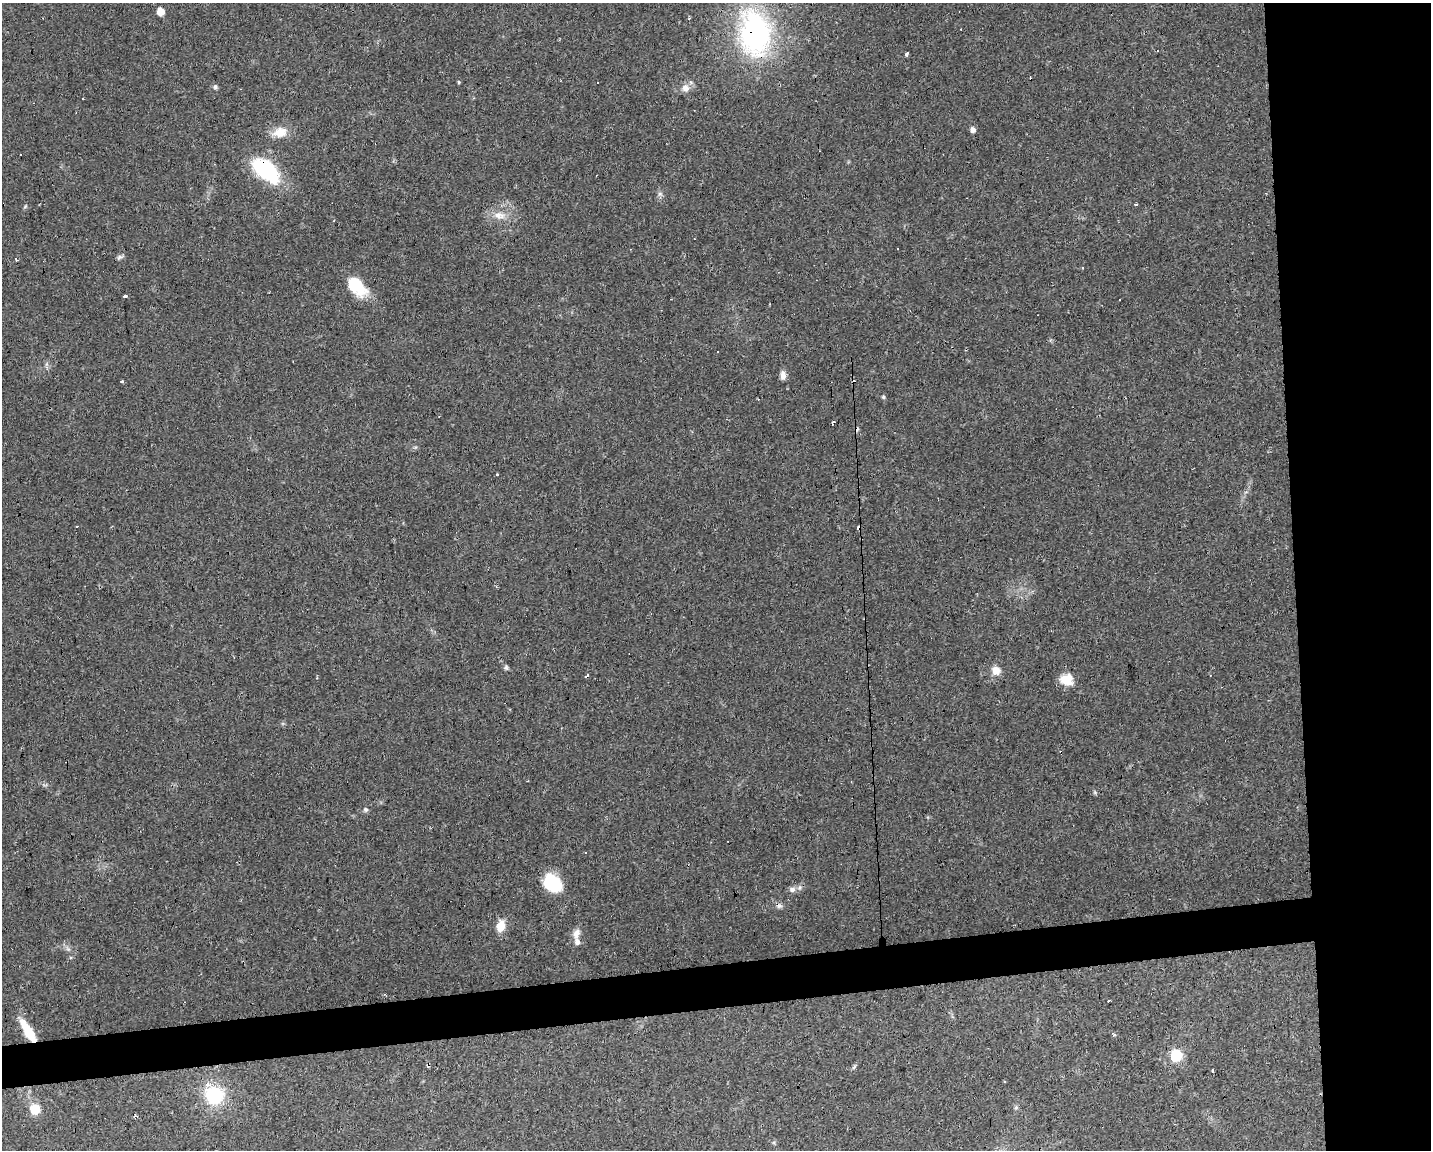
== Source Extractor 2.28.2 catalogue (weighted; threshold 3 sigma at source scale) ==
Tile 6 of 3 x 4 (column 3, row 2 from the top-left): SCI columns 2907-4335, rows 2295-3442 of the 4342 x 4589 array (HDU 1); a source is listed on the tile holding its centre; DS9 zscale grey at full resolution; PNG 1433 x 1152 px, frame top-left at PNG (2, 3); no overlay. Shown black and unused: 13% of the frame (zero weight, under 2 of 3 exposures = <1% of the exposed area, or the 3 px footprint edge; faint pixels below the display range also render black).
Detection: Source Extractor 2.28.2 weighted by HDU 2 'WHT'; one run over the whole footprint, this tile lists its part. Background 0.0818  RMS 0.0065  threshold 0.0294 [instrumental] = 3 sigma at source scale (4.5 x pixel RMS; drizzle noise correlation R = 1.50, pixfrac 1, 0.0396/0.0396 arcsec/px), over >= 5 px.
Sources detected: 59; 12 cosmic-ray / hot-pixel residue — not listed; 2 inside a brighter listed object's ellipse — not listed separately; the other 45 listed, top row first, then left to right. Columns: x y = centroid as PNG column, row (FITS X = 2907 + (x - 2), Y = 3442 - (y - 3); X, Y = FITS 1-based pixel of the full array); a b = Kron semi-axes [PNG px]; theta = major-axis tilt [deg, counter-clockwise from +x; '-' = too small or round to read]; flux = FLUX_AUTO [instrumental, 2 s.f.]
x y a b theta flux
160 11 5 5 - 8.8
755 33 51 32 -82 120
907 54 4 3 - 2.7
458 83 3 3 - 5.7
215 87 6 6 - 1.4
685 88 9 9 - 4.5
973 130 5 5 - 3.3
280 132 17 12 10 10
21 154 3 3 - 1.3
266 170 33 17 -39 53
660 194 7 4 -18 1.2
1136 204 3 3 - 2.7
499 215 18 10 -8 7.4
898 249 3 3 - 0.84
120 257 9 5 16 1.6
16 259 5 3 - 1.6
356 286 25 15 -44 23
125 296 4 2 - 1.3
1120 299 2 2 - 0.5
718 352 3 3 - 3.2
783 375 11 6 -87 3.7
122 381 3 3 - 0.85
883 397 5 4 - 0.96
833 422 3 3 - 6.7
498 475 3 3 - 1.7
77 526 3 3 - 2.8
859 527 4 3 - 5.1
506 667 7 4 89 1.1
996 670 11 9 -19 5.8
1067 680 16 13 -18 9.5
366 809 6 6 - 1.3
552 883 18 14 -43 31
792 889 9 7 15 2.5
779 906 8 7 - 2
501 926 14 10 71 8.1
576 933 13 9 72 4.4
1109 1001 3 2 - 0.71
28 1031 26 8 -59 19
1114 1034 5 3 - 0.9
1176 1055 7 7 - 30
854 1067 7 4 45 1.1
1213 1071 3 3 - 8.3
214 1095 19 18 - 36
1016 1107 5 5 - 1.1
35 1109 6 6 - 22
Overlapping masked pixels (flux is a lower limit): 5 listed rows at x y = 755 33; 266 170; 859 527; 779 906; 28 1031
Unlisted compact peaks at least as high as the median listed source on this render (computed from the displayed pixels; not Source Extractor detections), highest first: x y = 25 206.